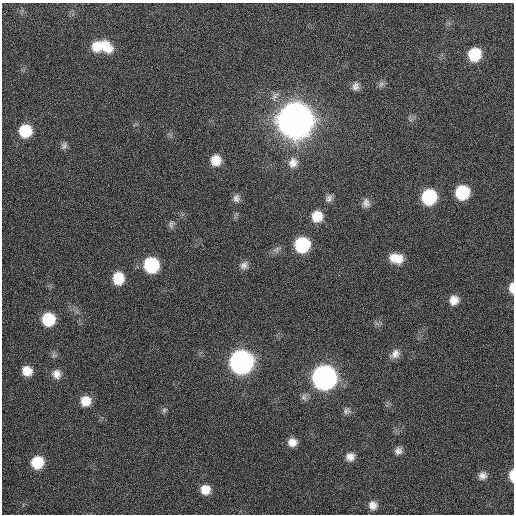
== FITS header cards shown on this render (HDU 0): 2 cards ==
NAXIS1  =                  512 / Axis length
NAXIS2  =                  512 / Axis length

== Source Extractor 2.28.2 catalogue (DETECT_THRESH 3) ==
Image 512 x 512 px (HDU 0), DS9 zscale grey, 1 PNG px = 1 image px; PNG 516 x 516 px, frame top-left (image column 1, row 512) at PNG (2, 3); no overlay
Background 131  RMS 11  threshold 34.4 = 3 sigma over >= 5 px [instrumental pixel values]
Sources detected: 42; all 42 listed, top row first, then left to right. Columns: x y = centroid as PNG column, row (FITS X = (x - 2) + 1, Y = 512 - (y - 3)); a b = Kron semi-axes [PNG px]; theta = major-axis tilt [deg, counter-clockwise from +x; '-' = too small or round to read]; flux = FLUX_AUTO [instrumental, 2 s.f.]
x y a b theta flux
97 46 13 12 - 1.2e+04
105 46 19 13 -43 1.7e+04
474 54 12 11 - 2.8e+04
381 84 9 7 55 2.4e+03
356 86 11 9 75 4.4e+03
295 120 14 13 - 3.2e+06
25 131 11 11 - 2.9e+04
64 146 9 8 - 2.8e+03
216 160 11 11 - 1.2e+04
293 163 15 13 74 8.1e+03
462 192 11 10 - 3.9e+04
429 197 12 11 - 5.6e+04
236 198 11 9 -84 3.9e+03
329 198 11 8 56 3.4e+03
366 203 12 9 -78 4.5e+03
317 216 12 11 - 1.4e+04
171 224 11 8 84 2.6e+03
302 245 11 11 - 5.8e+04
396 258 15 11 -12 1.3e+04
151 265 11 11 - 6.3e+04
244 265 12 10 41 4.4e+03
118 278 11 10 - 1.9e+04
512 288 12 5 90 5.6e+03
454 300 11 10 - 7.7e+03
48 319 11 10 - 3.3e+04
395 354 13 10 38 5.5e+03
241 362 12 12 - 4.8e+05
27 371 10 9 - 1.1e+04
56 374 12 11 - 6.6e+03
324 377 12 12 - 5.6e+05
304 397 10 8 90 2.8e+03
86 401 10 10 - 1.2e+04
164 410 8 6 53 2.0e+03
346 411 10 8 18 3.0e+03
292 442 9 8 - 6.6e+03
398 451 9 8 - 4.0e+03
350 457 11 9 21 5.6e+03
37 462 11 10 - 2.6e+04
512 475 11 5 -88 7.4e+03
482 476 10 9 - 4.3e+03
205 490 10 9 - 1.0e+04
373 505 10 10 - 6.0e+03
At the frame edge (FLAGS 8, measured only in part): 2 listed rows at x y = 512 288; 512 475